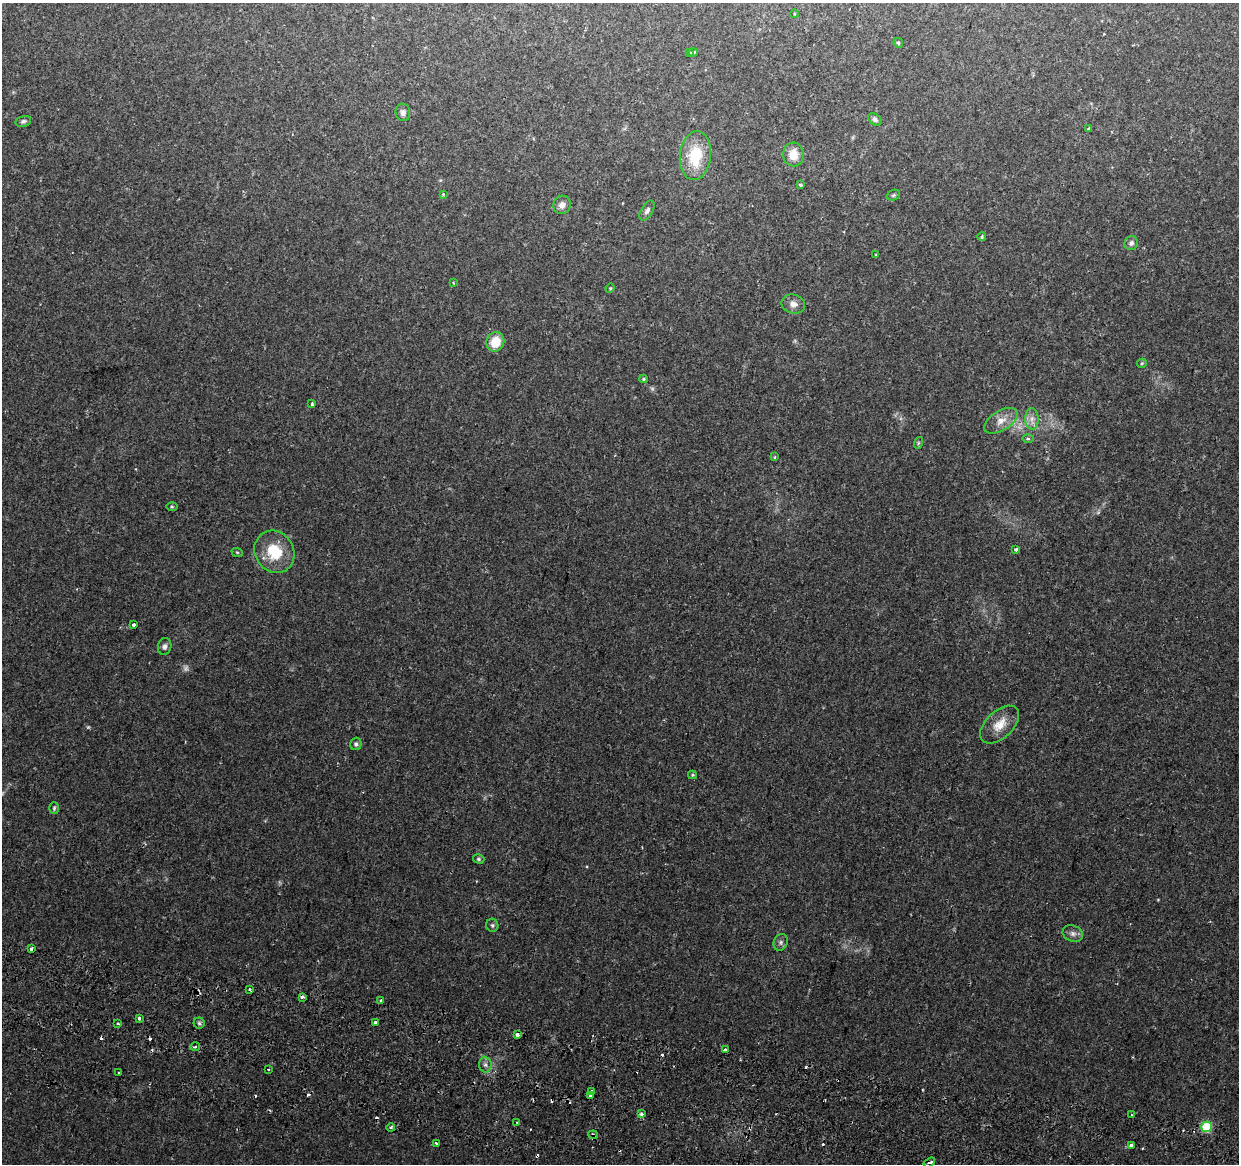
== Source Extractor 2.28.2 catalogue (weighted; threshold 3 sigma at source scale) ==
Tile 6 of 4 x 4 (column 2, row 2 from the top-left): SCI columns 1257-2493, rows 2656-3817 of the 4979 x 5250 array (HDU 1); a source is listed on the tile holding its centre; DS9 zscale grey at full resolution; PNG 1241 x 1166 px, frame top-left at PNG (2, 3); each listed source drawn as its Kron ellipse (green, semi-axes under 4 px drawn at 4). Shown black and unused: <1% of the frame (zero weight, under 2 of 3 exposures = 3% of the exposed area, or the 3 px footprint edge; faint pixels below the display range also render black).
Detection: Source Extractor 2.28.2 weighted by HDU 2 'WHT'; one run over the whole footprint, this tile lists its part. Background 0.0313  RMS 0.0031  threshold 0.0141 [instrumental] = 3 sigma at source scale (4.5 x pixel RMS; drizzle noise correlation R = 1.50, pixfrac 1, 0.0396/0.0396 arcsec/px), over >= 5 px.
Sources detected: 87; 4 too faint to see at this stretch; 14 cosmic-ray / hot-pixel residue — neither listed nor drawn; the other 69 listed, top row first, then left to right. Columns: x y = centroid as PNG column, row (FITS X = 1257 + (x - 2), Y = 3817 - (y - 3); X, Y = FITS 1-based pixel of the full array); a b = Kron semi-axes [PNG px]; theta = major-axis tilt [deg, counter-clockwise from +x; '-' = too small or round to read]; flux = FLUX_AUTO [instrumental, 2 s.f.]
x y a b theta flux
794 14 4 3 - 0.27
898 43 5 4 - 0.52
693 52 4 3 - 0.71
689 53 3 3 - 1.2
403 112 9 7 -86 1.1
875 119 7 5 -38 0.89
23 121 8 5 14 0.74
1089 129 3 3 - 2.3
793 154 12 10 -85 4.3
695 156 24 15 84 12
800 185 4 4 - 0.44
443 194 3 2 - 0.31
893 195 7 5 22 0.53
562 205 9 8 - 1.7
647 211 11 6 58 1.2
982 237 4 3 - 0.41
1131 243 7 6 - 1
876 255 3 3 - 0.28
453 283 4 3 - 0.31
610 288 5 4 - 0.34
793 304 12 9 -13 2
495 342 10 9 - 6.8
1142 363 5 4 - 0.42
643 379 4 3 - 0.43
312 404 4 3 - 0.49
1032 419 11 6 -89 1.8
1001 421 19 10 31 3.5
1028 439 6 3 -2 0.42
918 443 6 4 71 0.39
775 457 4 3 - 0.39
172 507 5 3 - 0.35
1016 549 4 3 - 1.4
237 552 6 3 -19 0.34
274 552 22 19 -57 11
134 625 4 3 - 1.2
165 646 8 6 78 1.1
1000 725 23 13 43 5.3
356 744 6 5 - 0.75
692 775 4 4 - 0.33
54 808 6 5 - 0.51
479 859 6 4 -16 0.45
492 925 6 6 - 0.67
1073 933 10 8 -21 1.4
781 942 8 7 - 0.9
31 949 3 3 - 1.1
250 990 3 3 - 1.2
302 997 4 3 - 1.1
381 1000 3 3 - 0.57
139 1018 3 3 - 1.8
375 1022 3 3 - 6
199 1023 5 5 - 0.63
118 1024 3 3 - 0.84
517 1034 4 3 - 1.7
195 1047 5 3 - 0.46
725 1050 4 3 - 0.93
485 1065 8 6 -87 1
268 1069 2 2 - 0.33
118 1073 3 3 - 0.75
592 1091 4 3 - 2.2
591 1096 3 3 - 1.3
641 1114 3 3 - 2.2
1131 1115 3 3 - 0.27
517 1122 3 2 - 0.51
391 1127 4 4 - 0.74
1206 1127 5 5 - 21
593 1135 4 4 - 0.45
436 1144 3 3 - 1.3
1131 1146 3 3 - 7.3
929 1162 6 3 33 1.6
Overlapping masked pixels (flux is a lower limit): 4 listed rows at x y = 517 1034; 1206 1127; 593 1135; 929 1162
Isophote crosses this tile's border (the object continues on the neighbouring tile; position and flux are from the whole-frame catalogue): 1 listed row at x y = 929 1162